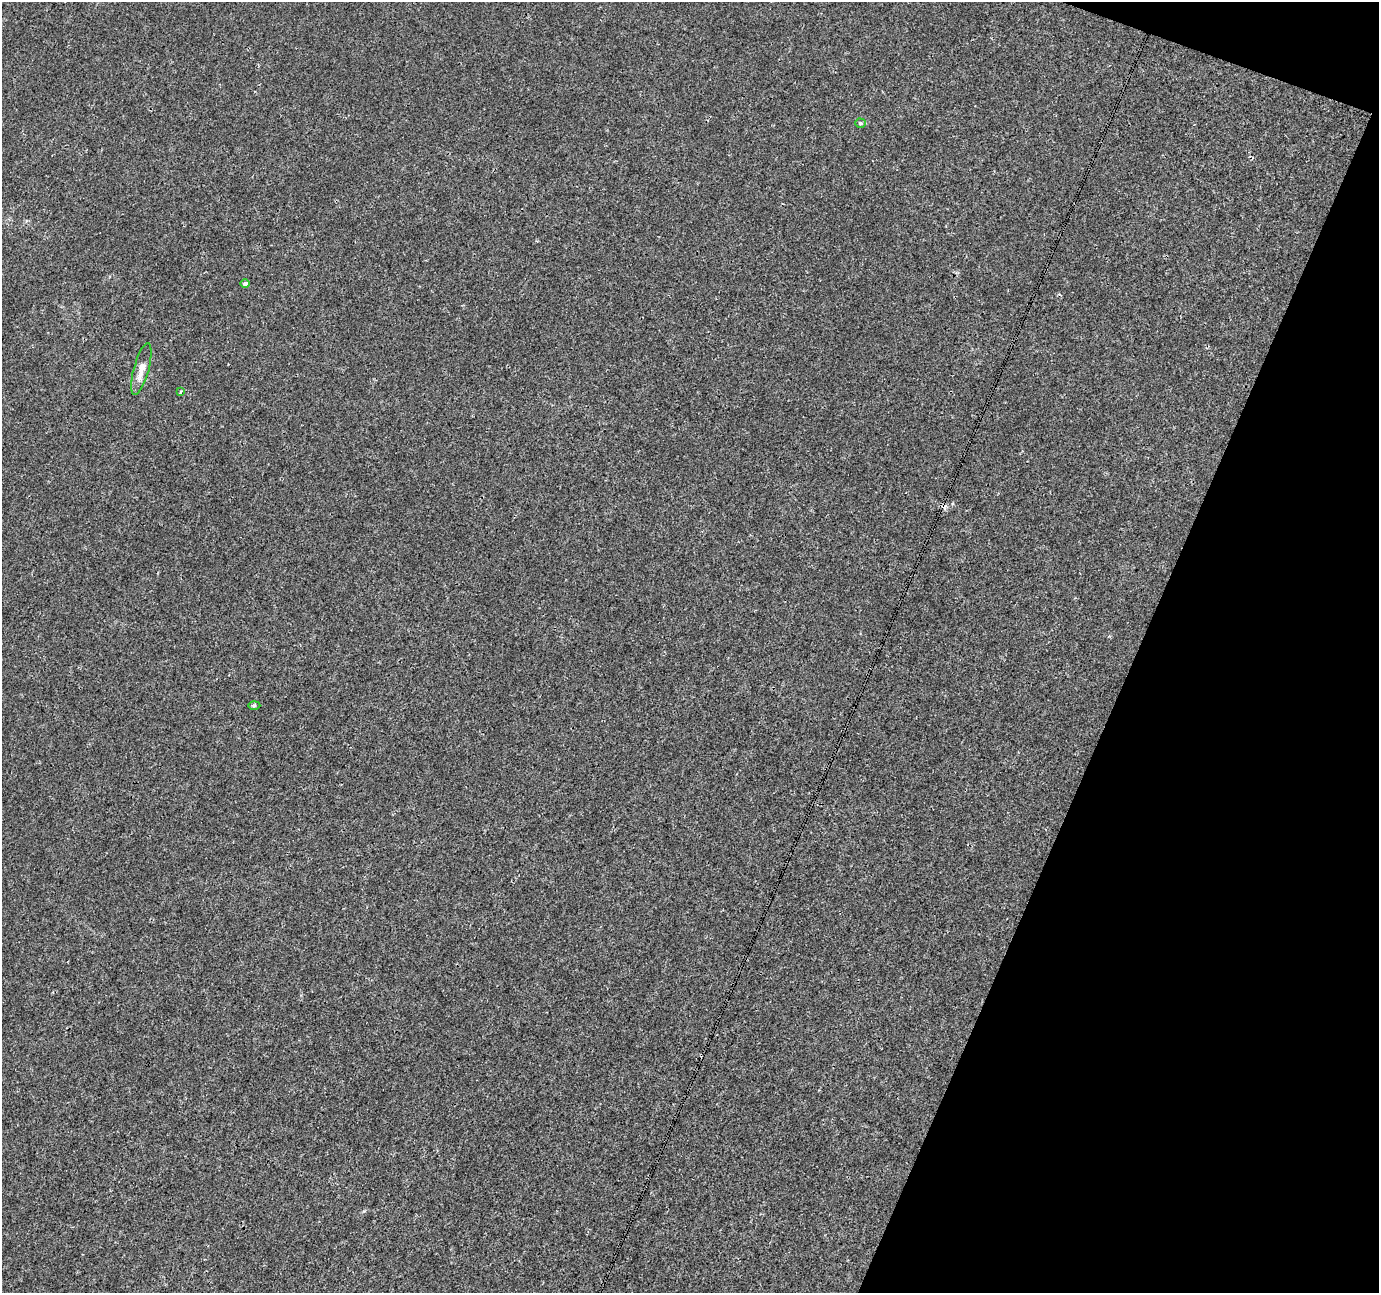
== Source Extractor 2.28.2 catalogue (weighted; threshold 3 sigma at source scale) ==
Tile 8 of 4 x 4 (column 4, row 2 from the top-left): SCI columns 4138-5514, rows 2860-4150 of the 5514 x 5652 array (HDU 1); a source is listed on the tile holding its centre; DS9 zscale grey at full resolution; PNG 1381 x 1295 px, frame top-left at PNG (2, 2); each listed source drawn as its Kron ellipse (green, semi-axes under 4 px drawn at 4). Shown black and unused: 19% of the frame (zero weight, under 3 of 4 exposures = <1% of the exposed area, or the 3 px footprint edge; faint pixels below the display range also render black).
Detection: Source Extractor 2.28.2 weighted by HDU 2 'WHT'; one run over the whole footprint, this tile lists its part. Background 1.69e-04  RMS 0.0017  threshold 0.00747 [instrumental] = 3 sigma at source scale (4.5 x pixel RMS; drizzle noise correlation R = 1.50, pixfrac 1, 0.0396/0.0396 arcsec/px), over >= 5 px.
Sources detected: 5; all 5 listed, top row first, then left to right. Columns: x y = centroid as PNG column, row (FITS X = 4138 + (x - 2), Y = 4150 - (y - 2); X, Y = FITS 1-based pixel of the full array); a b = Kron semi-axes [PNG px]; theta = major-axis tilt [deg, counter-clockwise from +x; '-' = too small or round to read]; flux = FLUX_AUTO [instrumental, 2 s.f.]
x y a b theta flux
860 123 5 4 - 0.26
245 283 4 4 - 0.46
141 369 27 7 75 1.8
180 392 4 3 - 0.21
254 705 6 4 2 0.21